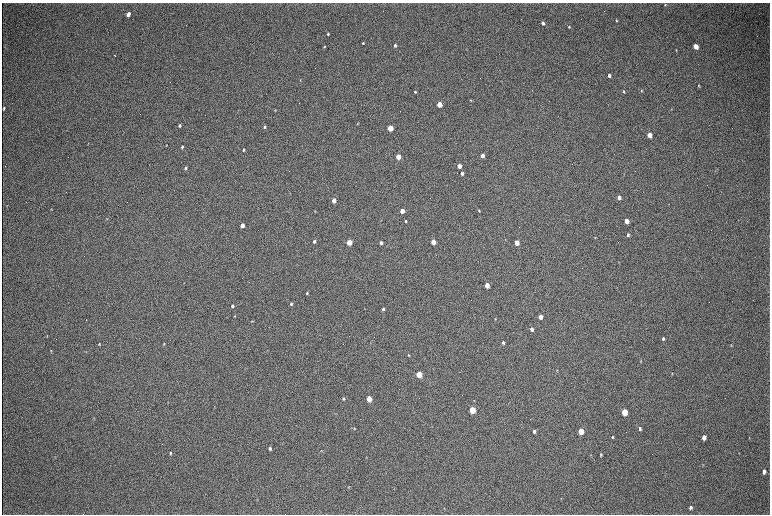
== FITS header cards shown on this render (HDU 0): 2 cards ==
NAXIS1  =                 1536 / length of data axis 1
NAXIS2  =                 1024 / length of data axis 2

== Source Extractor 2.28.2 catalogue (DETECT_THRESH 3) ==
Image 1536 x 1024 px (HDU 0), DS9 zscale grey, zoomed out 1/2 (1 PNG px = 2 x 2 image px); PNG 772 x 516 px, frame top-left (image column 1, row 1023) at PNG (2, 3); no overlay
Background 308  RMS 23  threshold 68.4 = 3 sigma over >= 5 px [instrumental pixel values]
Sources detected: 102; all 102 listed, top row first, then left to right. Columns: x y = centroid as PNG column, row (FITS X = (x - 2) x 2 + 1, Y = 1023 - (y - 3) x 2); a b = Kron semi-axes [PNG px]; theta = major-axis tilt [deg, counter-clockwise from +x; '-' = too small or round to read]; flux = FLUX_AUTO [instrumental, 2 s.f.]
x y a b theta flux
665 5 2 2 - 2500
128 14 4 3 - 44000
616 20 3 2 - 4100
543 23 3 3 - 17000
569 27 3 3 - 4600
328 34 3 3 - 5500
363 43 3 3 - 4000
395 45 3 3 - 12000
695 46 4 3 - 68000
324 47 3 2 - 3300
676 50 3 3 - 3000
115 55 2 1 - 2800
609 76 3 3 - 18000
300 80 3 3 - 2600
699 86 4 2 - 4200
623 91 3 2 - 5500
641 91 4 3 - 3800
415 92 3 3 - 5400
470 100 3 2 - 3000
439 105 3 3 - 140000
4 108 3 2 - 5500
275 110 3 2 - 2900
357 124 3 2 - 2400
179 125 4 3 - 8000
264 127 3 3 - 7000
390 128 3 3 - 220000
649 135 4 3 - 87000
88 144 3 2 - 2300
167 145 4 1 - 1800
182 147 3 2 - 4900
244 150 3 2 - 5200
482 156 3 3 - 38000
398 157 3 3 - 130000
459 166 3 3 - 68000
185 168 3 2 - 6700
462 173 3 3 - 19000
624 174 3 2 - 1500
619 197 3 3 - 23000
334 200 3 3 - 71000
51 209 4 2 - 2300
479 210 3 2 - 4000
315 211 3 3 - 2900
402 211 3 3 - 65000
107 218 3 2 - 1900
405 221 3 2 - 4600
626 221 4 3 - 67000
242 225 3 3 - 60000
628 235 4 3 - 7700
595 237 3 2 - 2600
314 241 3 3 - 13000
349 242 3 3 - 190000
433 242 3 3 - 72000
381 243 3 2 - 15000
517 243 3 3 - 88000
618 262 3 2 - 1500
487 285 3 3 - 88000
307 293 3 3 - 4900
291 304 3 3 - 8800
232 306 3 3 - 12000
383 309 3 3 - 9400
235 316 3 2 - 3200
540 317 3 3 - 43000
495 319 3 2 - 2600
86 320 2 2 - 1200
252 321 3 3 - 2800
532 329 3 3 - 17000
47 336 4 3 - 3200
663 339 4 3 - 7400
164 343 3 3 - 3100
503 343 3 2 - 7600
99 344 3 3 - 3900
731 345 4 2 - 2700
51 351 3 3 - 3100
86 351 3 2 - 1900
409 355 3 2 - 3900
641 361 4 2 - 3300
672 373 3 2 - 2800
419 374 4 3 - 230000
344 399 3 3 - 5700
369 399 4 3 - 140000
472 410 4 3 - 320000
624 412 4 3 - 210000
94 418 3 2 - 2300
354 428 4 3 - 4200
640 429 3 3 - 8400
534 431 4 3 - 14000
581 431 4 3 - 160000
612 437 3 3 - 5700
704 437 4 3 - 30000
749 438 3 2 - 2100
270 448 3 2 - 11000
321 450 3 2 - 1900
170 453 4 3 - 5400
601 454 3 2 - 4100
591 455 3 3 - 2100
55 457 3 2 - 2300
366 457 3 2 - 2100
703 465 4 2 - 2500
764 472 5 3 - 15000
349 487 3 2 - 2700
561 498 3 2 - 2000
690 507 4 3 - 12000